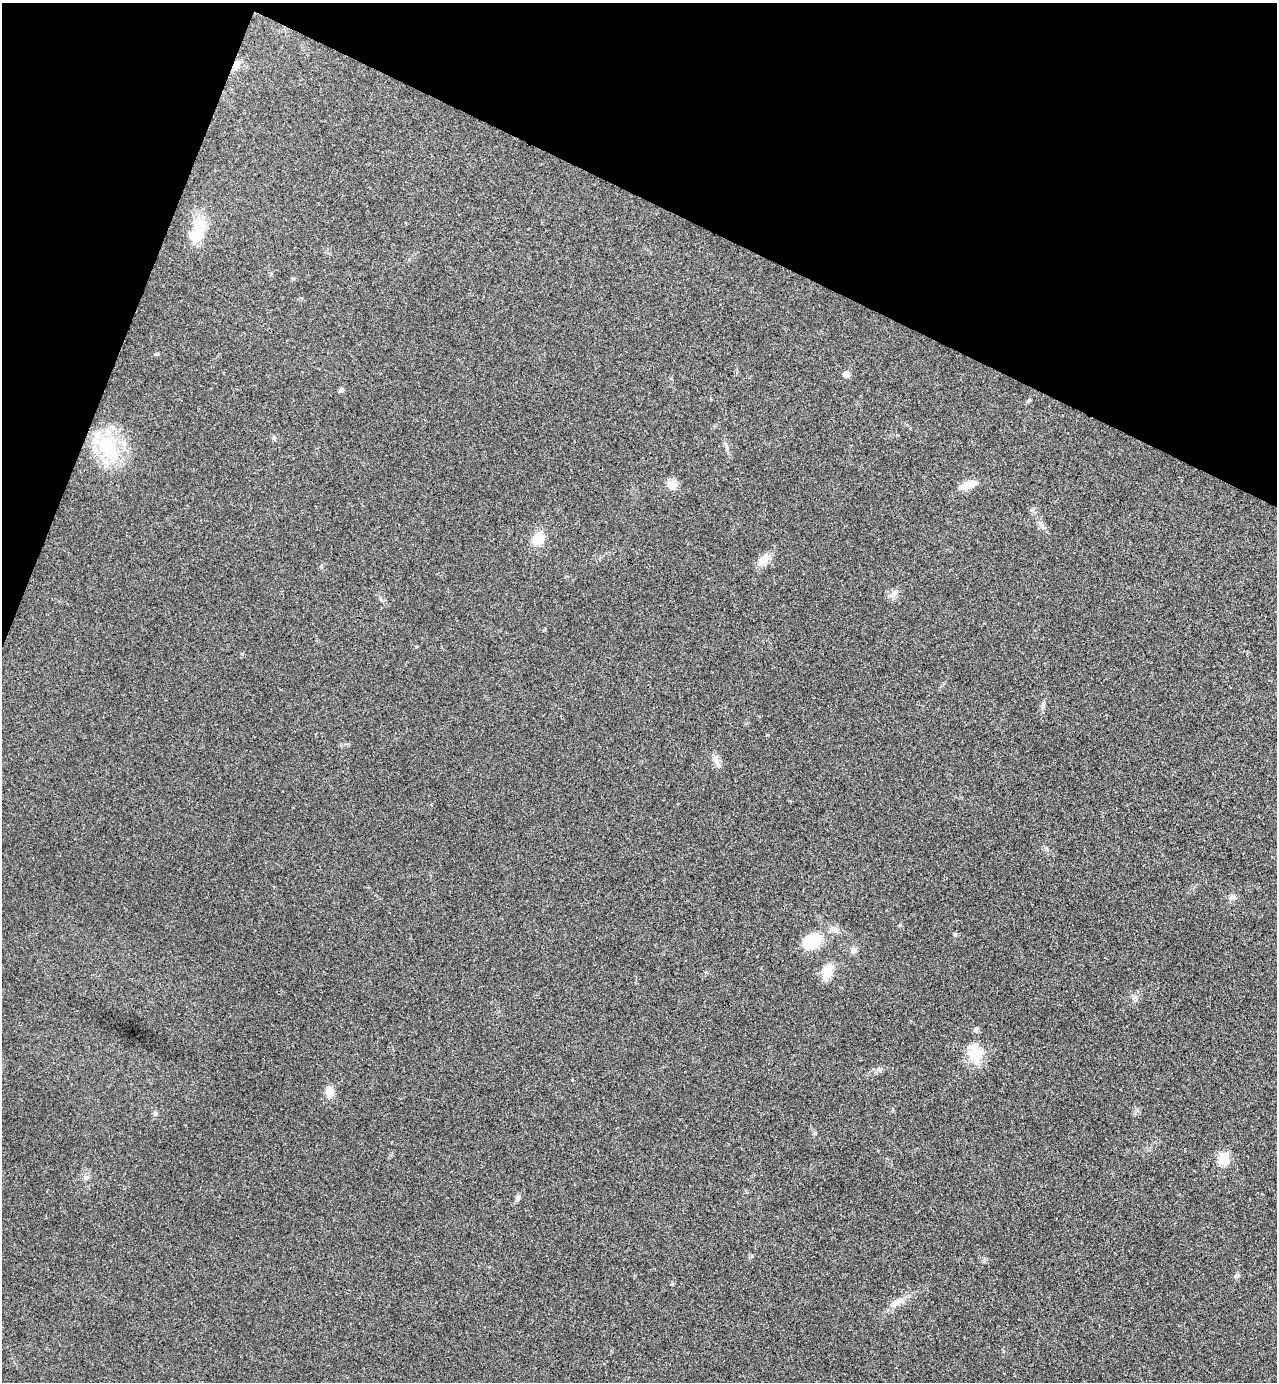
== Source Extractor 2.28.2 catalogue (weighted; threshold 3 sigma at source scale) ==
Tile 2 of 4 x 4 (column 2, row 1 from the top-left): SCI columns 1467-2741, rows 4171-5550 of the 5616 x 5577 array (HDU 1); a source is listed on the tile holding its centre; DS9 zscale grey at full resolution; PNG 1279 x 1384 px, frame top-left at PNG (2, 3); no overlay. Shown black and unused: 20% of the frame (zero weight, under 3 of 4 exposures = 6% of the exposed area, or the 3 px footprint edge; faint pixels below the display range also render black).
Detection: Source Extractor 2.28.2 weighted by HDU 2 'WHT'; one run over the whole footprint, this tile lists its part. Background 0.0456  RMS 0.0051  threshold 0.0229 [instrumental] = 3 sigma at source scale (4.5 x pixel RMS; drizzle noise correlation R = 1.50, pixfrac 1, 0.05/0.05 arcsec/px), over >= 5 px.
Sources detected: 31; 2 inside a brighter listed object's ellipse — not listed separately; the other 29 listed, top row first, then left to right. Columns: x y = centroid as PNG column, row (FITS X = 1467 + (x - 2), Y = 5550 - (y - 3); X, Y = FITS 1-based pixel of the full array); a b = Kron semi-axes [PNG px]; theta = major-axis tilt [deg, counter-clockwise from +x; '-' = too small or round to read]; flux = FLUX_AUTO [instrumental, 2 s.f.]
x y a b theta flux
237 64 15 7 59 3.1
199 226 22 17 80 12
157 354 6 4 2 0.59
846 374 6 5 - 4.6
341 390 6 5 - 1.3
1029 400 6 4 48 0.68
274 438 7 3 -71 0.69
107 446 52 23 -54 32
969 484 21 7 20 7.5
672 485 13 10 5 4
538 539 9 8 - 13
763 559 20 9 45 5.2
894 593 8 6 22 2
1043 706 7 4 71 1.1
715 759 15 8 -61 3.1
1232 897 9 7 19 1.7
955 934 4 4 - 1
811 941 24 17 27 16
853 951 9 7 33 1.9
827 972 23 11 75 7.2
975 1052 27 18 -89 13
329 1092 9 8 - 5.9
155 1113 6 5 - 0.88
815 1133 6 4 -44 0.68
1223 1159 14 12 -61 7.7
86 1177 6 6 - 1.3
518 1197 10 6 58 1.4
1237 1275 7 4 30 0.94
898 1302 18 9 28 4.8
Overlapping masked pixels (flux is a lower limit): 1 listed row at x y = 237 64
Unlisted compact peaks at least as high as the median listed source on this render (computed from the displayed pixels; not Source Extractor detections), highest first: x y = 672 1284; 900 925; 752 1256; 767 735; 321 566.